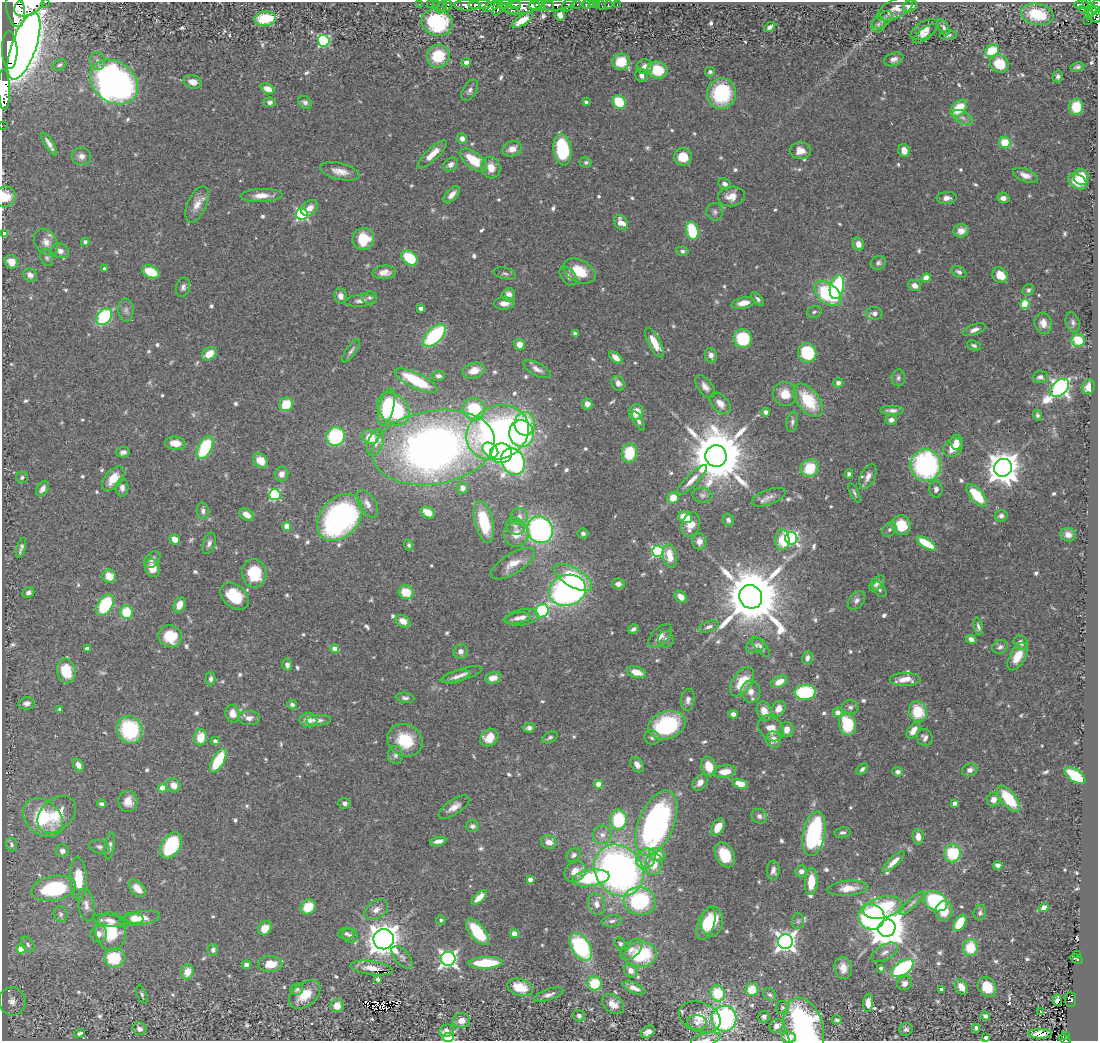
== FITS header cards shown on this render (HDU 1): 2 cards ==
NAXIS1  =                 1096
NAXIS2  =                 1039

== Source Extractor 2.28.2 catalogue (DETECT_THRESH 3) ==
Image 1096 x 1039 px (HDU 1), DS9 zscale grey, 1 PNG px = 1 image px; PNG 1100 x 1043 px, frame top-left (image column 1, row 1039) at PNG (2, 2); each listed source drawn as its Kron ellipse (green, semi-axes under 4 px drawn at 4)
Background 0.824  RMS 0.032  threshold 0.0966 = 3 sigma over >= 5 px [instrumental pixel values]
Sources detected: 716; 4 with non-positive FLUX_AUTO (blend fragments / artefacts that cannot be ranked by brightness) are neither listed nor drawn; of the other 712, the 500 brightest by FLUX_AUTO listed and drawn (212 fainter detections omitted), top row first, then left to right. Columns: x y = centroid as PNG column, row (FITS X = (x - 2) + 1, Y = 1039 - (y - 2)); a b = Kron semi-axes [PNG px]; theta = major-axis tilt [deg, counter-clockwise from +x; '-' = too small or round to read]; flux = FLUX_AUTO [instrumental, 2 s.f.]
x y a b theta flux
45 2 3 2 - 90
419 4 3 2 - 12
430 4 2 2 - 12
437 4 2 2 - 20
514 4 7 4 -7 430
577 4 3 3 - 230
586 4 4 2 - 64
591 4 2 2 - 10
596 4 2 2 - 13
608 4 4 3 - 12
617 4 3 2 - 13
29 5 16 9 28 5800
447 5 5 3 - 62
467 5 13 5 1 1700
480 5 11 4 3 2000
504 5 6 4 3 680
536 5 7 4 17 2300
540 5 6 4 -60 1700
548 5 6 5 - 760
557 5 17 5 10 1800
568 5 7 5 47 310
602 5 5 2 - 12
1081 5 7 3 1 240
492 6 9 4 27 800
910 6 7 5 23 26
1088 6 11 4 -73 290
1096 6 7 5 56 530
441 7 6 3 63 99
498 7 9 4 73 710
523 7 17 7 8 2100
16 9 17 9 -80 7400
510 9 9 4 -21 360
895 9 19 9 27 22
1083 9 3 3 - 15
1093 10 6 2 27 280
1037 14 16 10 -10 110
1093 14 9 6 -49 530
560 15 6 5 - 11
265 19 11 7 4 84
522 20 12 5 32 31
882 20 11 6 39 10
1088 21 2 2 - 7.6
437 22 16 13 -17 180
878 24 8 7 - 8.8
770 27 6 4 37 6.7
943 27 8 5 -59 6.8
925 30 15 8 30 19
925 34 14 5 36 13
948 35 8 4 7 5.2
324 41 6 5 - 250
24 46 35 12 71 3400
10 50 18 7 -88 8100
992 51 7 5 32 91
438 56 12 11 - 89
894 59 10 6 20 10
97 61 9 7 -79 10
466 62 4 4 - 15
621 62 8 8 - 67
1000 64 10 8 -33 75
59 65 7 5 24 5.5
645 67 8 7 - 18
1077 67 7 4 10 5.9
657 70 10 8 -15 72
710 72 5 5 - 5.7
642 75 7 6 - 9.5
1058 76 6 5 - 6.3
114 82 26 20 -36 1000
193 82 9 6 -16 18
4 89 20 6 -88 5300
267 89 7 5 -22 21
470 90 12 7 58 9.4
721 93 15 14 - 160
270 102 6 5 - 7.7
305 102 7 5 -38 7
586 102 4 3 - 6
619 102 7 6 - 110
1076 107 8 7 - 60
959 108 10 6 46 76
962 117 11 6 -29 12
2 126 2 2 - 13
462 138 5 5 - 13
1005 142 6 6 - 55
49 144 13 4 -59 12
512 149 10 7 21 20
562 149 16 9 -82 160
904 150 6 5 - 18
800 151 10 8 0 20
432 154 19 6 44 30
81 156 10 8 -7 13
683 157 9 8 - 43
473 160 16 8 -37 68
586 162 6 5 - 5.4
451 164 8 6 39 11
491 168 11 9 -74 27
340 171 20 8 -13 24
1025 175 13 6 -20 18
1081 177 8 7 - 43
1077 181 10 6 -32 42
725 184 6 5 - 10
452 195 10 5 47 15
262 196 21 6 2 26
731 196 13 10 8 24
5 197 10 10 - 34
947 198 10 6 3 13
1003 198 6 5 - 11
197 204 19 9 66 25
310 208 9 7 39 18
715 212 9 8 - 8.1
302 214 6 5 - 310
621 222 8 6 -47 25
692 231 9 6 -74 120
961 231 7 6 - 21
4 234 4 4 - 9.8
363 239 11 10 - 62
46 242 14 11 -55 19
85 242 4 4 - 7.6
858 244 6 5 - 16
60 251 9 7 -18 13
682 251 6 4 -9 5.2
47 258 9 6 -65 5.6
410 258 9 6 -41 89
11 262 7 6 - 19
878 263 8 7 - 6.7
105 269 4 3 - 8.8
579 271 17 11 -28 63
151 272 9 6 -24 60
384 272 12 6 4 19
959 272 8 5 -28 7.5
505 273 11 5 -13 5.6
30 275 7 6 - 10
1000 275 8 7 - 34
568 276 11 6 -52 12
926 278 4 4 - 37
915 285 6 5 - 18
183 287 10 7 76 8
837 287 12 7 75 190
1028 290 6 5 - 6.3
828 293 16 9 -39 180
509 295 6 6 - 24
341 296 8 6 -81 13
369 298 7 6 - 5.8
758 299 8 4 -48 6.1
361 301 16 6 4 13
504 303 10 6 2 18
743 303 11 5 11 23
1025 304 5 4 - 100
421 308 4 4 - 13
126 310 11 8 -85 9.3
814 312 7 5 15 5.1
874 313 8 6 -5 11
104 317 9 6 50 230
1073 322 10 7 -72 8.1
1043 323 11 8 -77 23
974 330 11 5 21 12
575 334 4 3 - 7.9
435 335 14 7 44 210
743 338 9 9 - 100
1078 340 7 6 - 66
654 343 16 6 -63 35
520 344 5 5 - 21
974 345 7 4 -23 5.7
351 351 14 5 55 7.9
807 353 10 9 - 110
209 354 8 6 37 31
711 355 7 6 - 12
616 358 8 4 -40 20
537 369 15 6 -28 13
474 371 11 7 15 24
438 376 6 5 - 7.1
1040 377 8 6 2 9.9
898 378 8 6 -89 6.4
416 381 23 7 -25 140
618 383 8 6 -66 13
838 383 5 4 - 7.8
705 387 13 7 -53 14
1089 387 7 6 - 25
1060 388 11 7 43 900
785 394 12 11 - 38
808 400 19 11 -52 100
720 403 12 8 -48 20
286 404 7 6 - 57
587 404 5 5 - 14
386 407 19 7 76 110
394 409 18 14 -48 220
474 409 11 11 - 120
892 410 12 4 0 10
636 412 8 7 - 34
766 412 4 4 - 11
1037 415 6 4 -59 5.5
891 420 6 5 - 11
638 421 10 4 -62 6.5
792 422 10 5 78 7.2
525 424 11 10 - 91
498 433 32 26 25 710
521 433 13 12 - 250
336 436 9 9 - 200
370 437 9 6 -18 58
375 442 14 8 71 17
956 442 8 6 -83 16
175 443 10 6 -5 27
433 447 62 37 9 1600
205 448 12 7 62 140
953 448 10 8 42 31
490 450 9 6 -40 76
123 452 7 5 11 9.2
501 453 11 10 - 240
629 453 9 7 80 72
716 456 11 10 - 18000
260 460 8 6 -40 40
513 462 14 11 -62 360
926 465 16 15 - 390
810 468 9 8 - 67
1003 468 9 8 - 3900
281 474 7 6 - 14
849 474 4 4 - 5.8
22 477 6 5 - 5.3
868 477 13 7 66 18
113 479 14 8 51 36
692 480 20 5 45 20
122 488 9 6 87 12
462 488 6 5 - 13
43 489 8 5 57 15
936 489 8 6 -88 8.5
854 493 10 4 -63 5.2
275 495 5 5 - 230
702 495 10 7 -10 8.1
977 495 14 6 -50 83
769 497 18 7 19 14
673 498 6 5 - 27
367 504 15 8 -57 17
203 511 8 6 -85 8.1
428 512 7 5 -29 27
247 515 8 5 -33 22
519 516 8 8 - 13
1001 516 6 5 - 7.1
340 517 26 19 48 640
685 517 7 5 -25 62
728 520 6 5 - 6.9
484 522 21 9 -76 97
691 524 12 9 72 31
901 525 10 9 - 57
287 526 4 4 - 32
515 526 10 8 -36 11
540 530 13 12 - 560
889 530 8 6 46 6
583 533 5 5 - 6.2
516 534 13 12 - 38
1068 535 8 6 -17 18
791 538 6 6 - 470
175 539 5 5 - 23
782 540 10 7 87 56
699 541 8 7 - 16
209 543 11 6 70 9.6
926 543 11 4 -32 72
409 545 5 4 - 5.2
21 548 10 3 73 7.5
658 551 6 5 - 320
670 556 12 7 -78 33
152 560 9 6 45 9.1
513 564 25 10 32 39
152 568 9 7 -70 32
254 573 14 12 -84 98
109 576 7 6 - 38
573 577 21 9 -31 160
877 583 9 5 47 10
618 584 6 5 - 10
879 589 9 5 -53 5.7
567 590 19 15 17 670
28 592 6 5 - 8.8
406 592 7 6 - 51
234 596 16 11 -41 86
681 597 7 5 -46 19
751 597 12 11 - 20000
856 600 10 7 49 9.5
105 605 12 7 58 160
179 605 8 5 63 23
542 611 7 6 - 230
126 612 7 6 - 73
522 617 16 8 10 16
517 618 13 5 10 10
403 621 8 6 -30 22
709 627 10 5 20 8.4
978 627 9 4 -77 6.7
633 629 5 4 - 7.9
170 636 12 11 - 77
660 636 15 8 46 17
666 639 8 8 - 8.4
971 639 5 4 - 13
1021 643 7 7 - 12
755 646 10 7 24 8.6
761 647 12 5 -50 9
1000 647 8 6 23 7.3
87 649 4 4 - 15
335 649 4 4 - 23
461 651 7 7 - 10
1018 656 15 7 60 42
807 658 7 5 76 8.7
287 665 6 5 - 9.1
66 671 12 9 -78 71
636 672 10 5 -16 31
461 675 22 5 16 15
456 677 14 6 17 13
493 678 8 6 11 22
211 679 6 5 - 7.2
905 679 15 6 1 30
742 682 16 9 55 59
779 682 9 5 26 22
751 692 11 9 -82 19
805 692 11 7 4 190
405 698 9 5 -7 6.9
688 700 11 6 82 11
27 703 8 6 9 10
292 704 5 4 - 7.7
850 707 8 7 - 8.8
60 709 3 3 - 6.5
778 709 8 6 59 19
764 711 10 7 -69 26
838 712 5 4 - 16
918 712 10 9 - 83
232 714 9 7 -79 24
733 714 4 4 - 11
249 718 11 7 -1 14
308 720 9 7 -1 30
319 720 12 5 6 9.5
847 724 11 8 -74 120
667 725 19 13 19 180
529 728 6 5 - 8.2
771 728 14 11 -47 30
130 730 14 12 -67 180
786 730 7 7 - 19
913 730 9 5 52 20
201 737 8 6 81 49
550 737 8 5 27 5.8
489 738 9 8 - 30
652 738 8 7 - 7.3
925 738 8 7 - 10
405 740 18 16 -28 74
774 740 8 7 - 18
215 741 4 4 - 8.8
396 755 9 7 89 8.4
218 761 13 6 60 110
78 765 7 5 -61 15
637 765 8 6 -56 13
709 766 10 7 -72 37
862 769 7 4 40 6.8
970 770 8 6 24 13
725 772 11 6 7 32
898 772 5 4 - 7.5
1075 776 12 6 -35 120
700 783 9 6 48 16
599 784 4 4 - 41
740 784 8 4 -19 31
174 785 7 6 - 20
163 788 4 4 - 40
1009 799 15 7 -51 99
993 800 7 6 - 15
128 801 10 9 - 22
344 803 6 5 - 8.3
954 803 4 4 - 7.9
102 804 4 3 - 5.7
454 807 18 7 34 19
57 815 22 15 44 57
759 816 8 7 - 8.7
43 818 22 16 -42 120
619 820 10 8 86 130
656 823 34 17 67 700
472 826 6 6 - 7.4
718 827 9 5 59 31
842 832 8 5 9 6.4
814 834 22 11 79 340
602 835 10 9 - 13
918 837 8 5 -85 18
438 841 8 4 9 13
549 842 8 6 -15 20
11 844 7 5 -67 6.1
171 845 14 9 58 160
110 846 14 4 80 7.8
99 847 10 6 -14 7
62 851 6 6 - 9.3
953 853 9 8 - 110
574 855 8 6 39 7
657 855 8 6 -20 30
725 855 13 9 -61 59
646 859 10 9 - 18
894 862 14 4 44 20
654 864 11 8 74 37
998 865 4 4 - 9.6
619 870 27 23 -53 1100
773 871 10 6 88 12
801 871 6 5 - 11
575 872 11 9 41 31
591 878 19 8 8 150
78 879 21 8 -87 61
530 879 4 4 - 12
811 882 13 6 87 46
54 888 22 12 10 170
137 888 10 6 -47 20
848 888 20 7 5 27
479 897 10 4 44 25
640 901 16 14 -12 220
936 901 12 9 -30 210
912 903 16 4 43 8.7
596 904 11 8 -77 15
86 905 16 8 -80 16
308 907 8 7 - 51
883 907 19 10 15 190
1044 908 5 4 - 32
376 910 13 8 35 16
944 911 10 8 82 37
980 913 8 6 77 6
61 914 8 7 - 6.5
871 917 13 12 - 270
134 918 9 5 -6 33
139 919 21 7 9 31
441 920 4 4 - 5.3
110 921 17 6 -10 17
612 921 10 5 7 6.9
712 921 15 11 82 55
798 921 7 6 - 6
960 923 9 5 58 67
706 924 17 8 70 45
265 928 7 6 - 27
887 928 9 8 - 6300
111 931 19 15 -82 90
477 932 16 7 -51 94
346 933 7 6 - 5.7
99 934 8 8 - 15
514 934 4 4 - 32
350 935 8 7 - 6.7
384 939 10 10 - 3400
785 941 7 7 - 1300
28 944 8 6 -54 6.3
620 944 6 5 - 5.1
581 947 15 9 -57 220
970 948 8 7 - 64
21 949 4 4 - 48
632 949 13 7 43 14
213 950 6 5 - 6.5
885 952 15 7 30 14
640 955 16 12 8 140
1077 955 3 2 - 10
402 957 14 7 -49 11
115 958 10 9 - 110
448 959 7 7 - 850
1077 959 7 3 -32 35
485 963 17 5 2 120
270 964 12 8 0 41
246 965 4 4 - 11
372 968 21 7 -8 17
843 968 11 8 -79 21
881 968 3 3 - 9.4
902 968 13 6 34 260
631 971 7 6 - 15
187 972 7 6 - 32
378 979 4 3 - 7.9
595 983 7 7 - 79
905 983 7 6 - 11
520 987 13 8 -16 59
961 987 8 5 -61 24
987 987 10 8 -54 48
634 988 12 5 -23 15
297 989 6 5 - 6.1
752 989 6 6 - 53
941 990 4 3 - 7.7
718 993 8 7 - 92
142 995 10 4 -69 5.2
305 995 18 11 39 55
549 995 15 5 18 11
770 995 7 5 -42 5.6
1057 1000 5 4 - 14
1071 1000 7 5 -87 98
12 1001 14 13 - 24
868 1003 9 5 85 16
613 1004 12 8 -37 20
337 1006 6 6 - 33
782 1007 6 6 - 5.1
1041 1012 4 3 - 30
579 1016 6 5 - 6.6
985 1016 5 3 - 6.4
700 1017 21 15 -20 42
764 1017 6 6 - 8
724 1019 13 12 - 410
837 1020 5 4 - 5.8
461 1021 8 7 - 24
697 1023 10 7 -5 10
777 1026 8 6 33 14
804 1027 30 19 -73 420
976 1028 4 3 - 5.3
139 1029 7 6 - 11
906 1029 6 6 - 8
447 1031 7 6 - 19
648 1032 8 5 37 13
80 1033 5 3 - 8.2
1040 1034 11 4 -1 30
1065 1035 3 2 - 8.8
789 1037 7 6 - 24
986 1037 4 3 - 6.5
448 1038 5 4 - 240
706 1039 15 6 13 12
1065 1039 6 3 -23 25
At the frame edge (FLAGS 8, measured only in part): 13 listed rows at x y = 45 2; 29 5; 1096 6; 16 9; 4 89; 2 126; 5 197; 4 234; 804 1027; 789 1037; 448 1038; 706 1039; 1065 1039
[212 fainter detections neither listed nor drawn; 4 non-positive-flux detections neither listed nor drawn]